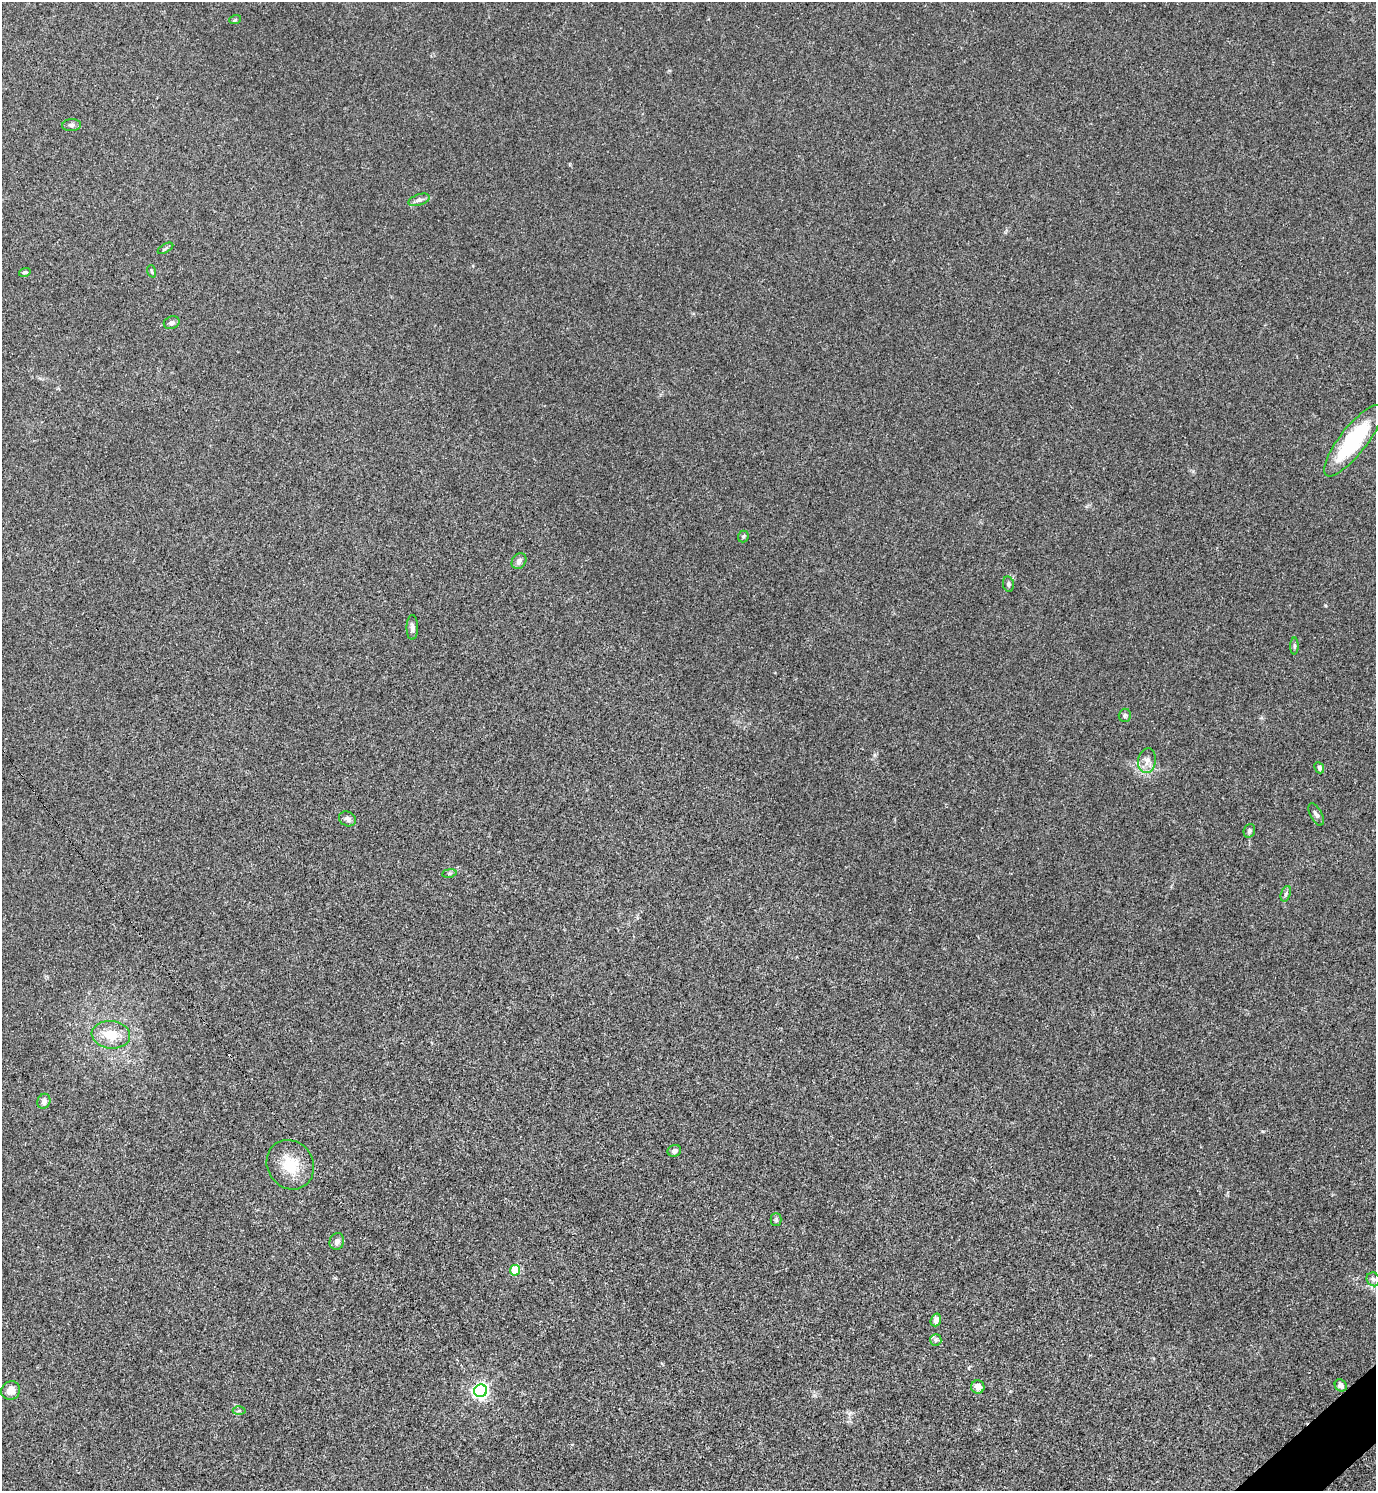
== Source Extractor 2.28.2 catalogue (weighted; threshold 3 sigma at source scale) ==
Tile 6 of 4 x 4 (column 2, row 2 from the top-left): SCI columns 1675-3048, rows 3023-4511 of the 5992 x 6003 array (HDU 1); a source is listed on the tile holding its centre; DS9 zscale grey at full resolution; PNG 1378 x 1493 px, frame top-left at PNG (2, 2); each listed source drawn as its Kron ellipse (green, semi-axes under 4 px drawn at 4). Shown black and unused: <1% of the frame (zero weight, under 3 of 5 exposures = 3% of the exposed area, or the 3 px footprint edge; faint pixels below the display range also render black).
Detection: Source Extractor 2.28.2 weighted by HDU 2 'WHT'; one run over the whole footprint, this tile lists its part. Background 0.0162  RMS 0.0029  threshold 0.0131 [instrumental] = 3 sigma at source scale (4.5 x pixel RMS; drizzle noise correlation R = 1.50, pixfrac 1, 0.05/0.05 arcsec/px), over >= 5 px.
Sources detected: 37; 1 cosmic-ray / hot-pixel residue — neither listed nor drawn; the other 36 listed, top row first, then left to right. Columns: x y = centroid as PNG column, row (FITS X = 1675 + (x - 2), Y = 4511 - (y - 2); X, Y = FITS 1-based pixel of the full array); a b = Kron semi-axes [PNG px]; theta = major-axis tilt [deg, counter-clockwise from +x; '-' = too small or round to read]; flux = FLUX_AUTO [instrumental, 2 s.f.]
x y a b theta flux
235 20 6 3 19 0.34
72 125 9 6 4 0.78
419 200 11 5 18 0.98
165 248 8 4 31 0.43
152 271 6 4 -70 0.36
25 272 6 4 17 0.48
172 323 8 6 20 0.89
1353 441 44 13 52 23
743 536 6 5 - 0.48
519 561 8 6 55 1.1
1008 584 7 5 -81 0.66
412 627 12 5 90 1
1294 646 8 4 89 0.53
1125 715 6 6 - 0.56
1147 761 12 9 80 1.9
1319 768 6 4 -65 0.7
1316 814 12 6 -61 1
347 819 9 7 -27 1
1249 831 7 5 69 0.67
449 873 7 3 9 0.4
1286 894 8 4 70 0.67
111 1035 19 14 -6 5.8
44 1101 8 6 67 1.2
674 1151 7 6 - 0.88
290 1165 25 23 -55 8
776 1219 6 5 - 0.52
337 1241 8 7 - 1.1
515 1270 5 5 - 11
1373 1279 7 6 - 0.7
936 1320 6 5 - 1.7
936 1340 6 5 - 0.58
1341 1385 6 5 - 1.1
978 1387 6 6 - 2
11 1390 10 9 - 2.3
481 1391 6 6 - 78
239 1411 6 4 1 0.46